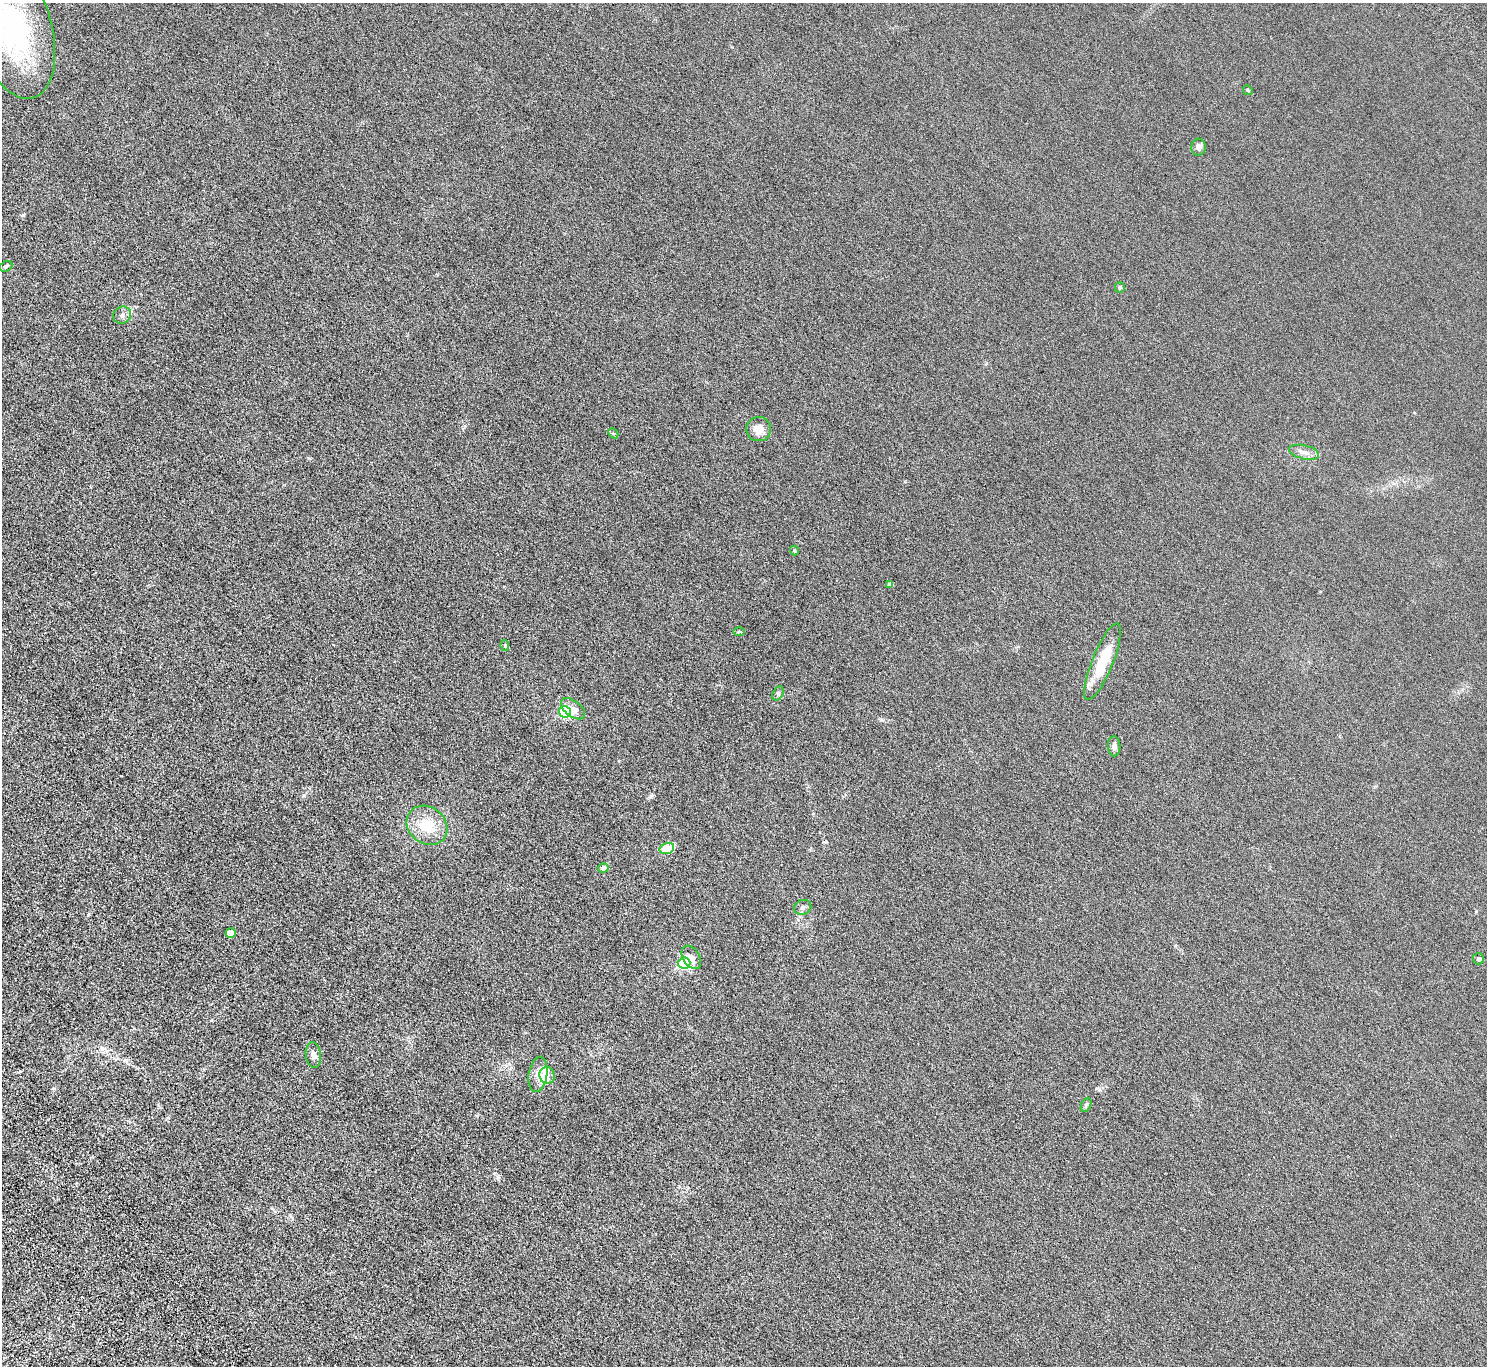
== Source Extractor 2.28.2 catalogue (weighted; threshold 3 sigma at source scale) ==
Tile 7 of 4 x 4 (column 3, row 2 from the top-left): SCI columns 3074-4558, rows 2985-4348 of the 6146 x 6105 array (HDU 1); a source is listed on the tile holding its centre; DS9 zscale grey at full resolution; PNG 1489 x 1368 px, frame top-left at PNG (2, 3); each listed source drawn as its Kron ellipse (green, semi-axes under 4 px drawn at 4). Nothing masked; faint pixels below the display range render black.
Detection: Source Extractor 2.28.2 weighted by HDU 2 'WHT'; one run over the whole footprint, this tile lists its part. Background 0.0318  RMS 0.0058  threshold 0.0239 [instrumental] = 3 sigma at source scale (4.09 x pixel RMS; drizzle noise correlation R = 1.36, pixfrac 0.8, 0.05/0.05 arcsec/px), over >= 5 px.
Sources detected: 33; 3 inside a brighter listed object's ellipse — not listed separately; the other 30 listed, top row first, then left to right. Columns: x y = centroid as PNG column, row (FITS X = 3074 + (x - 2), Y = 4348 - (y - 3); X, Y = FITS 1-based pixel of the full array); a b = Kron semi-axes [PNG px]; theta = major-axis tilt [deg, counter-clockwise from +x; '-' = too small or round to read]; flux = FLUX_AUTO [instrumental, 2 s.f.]
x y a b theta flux
13 28 73 38 -74 87
1248 90 5 4 - 0.53
1199 147 8 7 - 2
6 266 7 5 28 0.85
1120 287 5 5 - 0.76
122 315 9 8 - 2
759 429 12 12 - 4.8
613 433 6 4 -44 0.58
1304 452 15 7 -12 2.8
794 551 5 4 - 0.64
890 584 4 4 - 1.6
739 631 6 4 1 0.62
505 646 5 4 - 0.53
1103 662 41 10 68 18
778 693 7 5 63 1.1
573 709 14 8 -37 3.4
565 712 6 5 - 40
1114 746 10 6 -86 1.8
427 825 22 18 -40 12
667 848 7 5 17 14
603 868 5 5 - 2.1
803 907 9 7 23 1.6
231 933 5 5 - 8.8
691 957 13 8 -58 3.6
1478 959 5 5 - 0.94
684 963 6 5 - 45
313 1055 13 7 -83 2.4
538 1074 18 9 81 4.1
547 1075 8 7 - 2
1086 1105 7 4 65 0.82
Isophote crosses this tile's border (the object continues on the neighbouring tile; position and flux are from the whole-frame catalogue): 1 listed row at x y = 13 28
Unlisted compact peaks at least as high as the median listed source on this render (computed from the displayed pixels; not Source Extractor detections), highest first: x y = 23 215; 651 796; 54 1088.